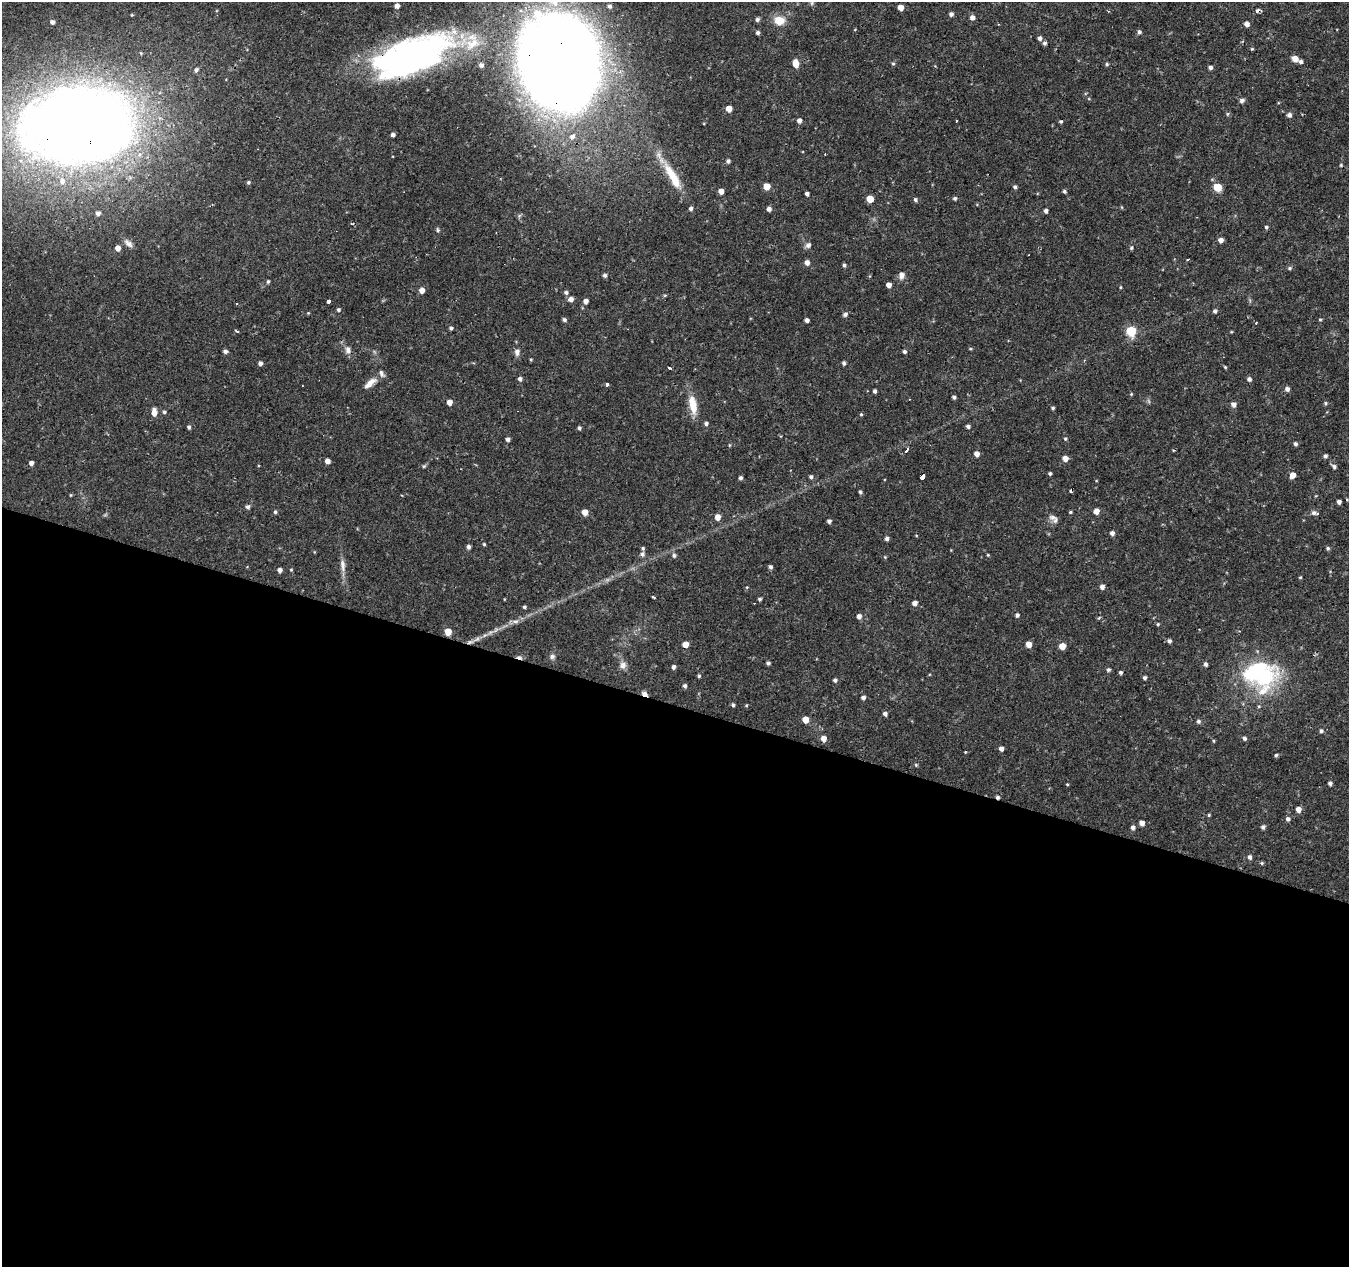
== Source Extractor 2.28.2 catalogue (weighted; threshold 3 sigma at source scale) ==
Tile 14 of 4 x 4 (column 2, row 4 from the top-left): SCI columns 1351-2697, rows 276-1540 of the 5390 x 5544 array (HDU 1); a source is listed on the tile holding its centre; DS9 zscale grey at full resolution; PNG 1351 x 1269 px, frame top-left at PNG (2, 2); no overlay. Shown black and unused: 44% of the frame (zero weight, under 2 of 3 exposures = <1% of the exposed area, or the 3 px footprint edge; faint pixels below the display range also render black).
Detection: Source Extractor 2.28.2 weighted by HDU 2 'WHT'; one run over the whole footprint, this tile lists its part. Background 0.0474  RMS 0.0037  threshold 0.0168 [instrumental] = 3 sigma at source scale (4.5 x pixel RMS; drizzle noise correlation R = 1.50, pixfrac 1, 0.0396/0.0396 arcsec/px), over >= 5 px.
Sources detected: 231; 4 too faint to see at this stretch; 2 inside a brighter object's white glare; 9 cosmic-ray / hot-pixel residue — not listed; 6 inside a brighter listed object's ellipse — not listed separately; the other 210 listed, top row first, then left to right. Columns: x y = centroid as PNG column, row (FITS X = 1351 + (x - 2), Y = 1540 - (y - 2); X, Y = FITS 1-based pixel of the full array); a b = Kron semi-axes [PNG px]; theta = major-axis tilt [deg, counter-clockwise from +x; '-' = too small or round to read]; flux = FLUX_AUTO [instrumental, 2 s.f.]
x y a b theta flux
397 6 5 4 - 1.8
610 6 5 5 - 0.94
901 7 5 4 - 3.1
1258 10 4 4 - 1.6
951 14 5 5 - 1.1
972 18 5 5 - 1.7
757 19 5 4 - 0.95
779 20 11 9 -9 5.6
52 22 5 5 - 1.2
998 24 3 2 - 0.24
1247 24 5 5 - 1.8
1139 32 5 5 - 0.92
758 33 4 4 - 0.88
1040 38 5 5 - 1.1
1044 43 5 4 - 0.89
1252 49 4 4 - 0.43
410 58 89 39 21 140
1295 59 6 5 - 3.9
558 61 79 66 -85 700
1301 62 5 4 - 0.92
795 63 6 5 - 5.4
893 64 5 5 - 0.53
1107 64 5 4 - 0.58
481 65 5 5 - 1.2
1210 67 5 4 - 1
196 70 7 6 - 1.1
1242 100 7 5 17 1
729 109 5 5 - 3.3
1289 115 5 5 - 1.3
799 121 5 4 - 1.5
956 121 3 3 - 1.1
78 126 78 52 5 740
393 135 4 4 - 1.2
728 161 5 5 - 0.93
1341 165 4 4 - 0.4
672 176 47 11 -60 12
62 181 9 8 - 2.4
248 182 4 4 - 0.67
767 186 5 5 - 4.8
1015 187 4 4 - 0.82
1217 187 5 5 - 12
721 191 4 4 - 2.6
1064 191 5 4 - 0.68
807 194 4 4 - 1.1
955 198 4 4 - 0.72
870 199 5 5 - 6.5
915 200 5 5 - 0.78
769 209 5 4 - 1.4
1046 211 5 4 - 0.96
98 213 4 4 - 1.2
1266 227 4 4 - 0.63
437 230 6 4 -80 0.65
1221 240 4 4 - 2.1
128 243 14 7 -42 1.8
808 245 6 5 - 1.5
118 248 5 4 - 2.3
1131 248 5 4 - 0.61
1188 260 3 2 - 0.58
807 262 5 5 - 1.8
844 265 4 4 - 0.76
1289 268 6 5 - 0.66
605 275 5 4 - 0.93
901 275 10 7 80 1.8
268 281 4 3 - 0.63
889 285 4 4 - 2.3
1120 287 4 3 - 0.36
422 290 5 5 - 2.9
566 292 5 5 - 0.88
665 295 6 4 19 0.42
571 299 6 5 - 1.9
329 301 4 3 - 2.2
586 301 5 5 - 1.8
236 303 3 2 - 0.49
338 310 5 4 - 0.73
1215 311 5 4 - 0.85
308 313 4 4 - 0.32
845 314 5 4 - 1
1320 319 4 4 - 0.4
564 320 5 4 - 0.84
807 320 4 4 - 1.3
451 328 4 4 - 0.78
236 331 4 3 - 0.67
1131 331 6 5 - 21
1231 332 5 3 - 0.31
970 349 5 3 - 0.41
348 350 11 8 -85 1.9
225 351 5 4 - 1.1
517 352 10 7 -86 1.6
904 352 4 4 - 0.82
260 363 5 4 - 1.3
844 363 4 4 - 0.84
1225 367 5 3 - 0.42
669 368 3 3 - 0.85
520 379 5 5 - 1.1
1249 379 5 4 - 1.1
370 383 18 7 42 3.2
607 385 4 3 - 0.95
1287 389 5 5 - 1.4
875 391 4 3 - 0.9
1131 394 4 4 - 0.37
954 397 4 3 - 0.84
1148 401 7 4 -70 0.57
449 402 4 4 - 2.7
1326 403 5 3 - 0.5
1234 404 5 5 - 1.7
693 405 25 9 -80 6.8
1053 408 4 4 - 0.6
154 412 9 5 -88 3.2
164 412 5 4 - 0.67
861 414 4 4 - 0.44
706 424 4 4 - 1
968 426 4 4 - 0.98
189 427 4 4 - 0.84
579 428 4 4 - 0.8
508 439 4 4 - 1.2
1065 439 5 5 - 0.56
1295 444 5 4 - 0.88
729 445 5 3 - 0.36
907 450 4 3 - 4.4
977 454 5 4 - 2.4
1325 456 4 4 - 0.9
1065 458 5 5 - 2.8
327 461 4 4 - 2.4
31 463 4 4 - 1.4
424 466 5 4 - 0.52
1334 466 6 5 - 1.1
1050 473 3 3 - 0.63
1293 475 6 5 - 3
811 477 4 4 - 0.82
922 477 4 3 - 16
740 478 4 4 - 0.84
860 492 5 4 - 0.7
71 495 5 3 - 0.32
1339 502 4 4 - 1.3
247 507 5 5 - 1.1
1096 511 5 5 - 3
275 512 4 4 - 0.63
585 512 5 5 - 3.3
1070 512 4 3 - 0.46
1314 513 7 6 - 1.4
717 517 5 5 - 2.9
1053 517 13 8 -16 1.7
829 521 4 4 - 1.1
1112 533 4 4 - 1.5
887 539 4 4 - 1.1
484 544 4 4 - 0.44
468 547 4 4 - 1.1
643 548 5 4 - 0.59
1328 548 5 4 - 0.68
642 554 6 5 - 1.1
674 555 5 5 - 0.93
988 555 4 3 - 0.37
885 557 5 4 - 0.37
343 565 18 7 -83 2.6
770 567 5 4 - 0.86
280 570 4 4 - 1.5
291 570 4 4 - 0.36
1300 577 4 3 - 0.37
747 587 5 4 - 0.37
1102 587 5 5 - 1.5
653 597 3 2 - 0.95
760 599 4 4 - 0.67
915 603 4 4 - 2
524 607 4 4 - 0.66
1017 615 4 4 - 1.1
859 616 5 5 - 1.8
515 621 11 6 11 1.6
1158 624 4 4 - 0.5
448 632 5 5 - 6.4
1169 641 5 4 - 0.96
470 642 10 5 18 1.2
685 644 5 4 - 4.5
1029 644 5 4 - 3.8
1062 646 5 5 - 4.8
552 656 7 6 - 1.1
768 663 4 4 - 0.78
1205 664 5 4 - 1
623 665 10 8 72 2
673 667 4 4 - 1.1
1108 670 5 4 - 0.81
1121 672 4 3 - 0.76
1250 674 45 23 -14 28
699 676 4 4 - 0.6
1144 678 4 4 - 0.86
835 680 5 4 - 0.88
685 686 4 4 - 0.96
645 694 8 5 -26 1.5
863 698 4 4 - 1.1
733 705 4 3 - 0.79
746 705 4 3 - 0.34
885 714 5 4 - 1.1
805 720 5 5 - 4.5
1199 721 5 5 - 0.95
1321 731 5 4 - 0.82
1244 738 5 5 - 0.87
824 739 5 5 - 3.2
1213 741 4 4 - 0.42
1001 748 4 4 - 1.6
1276 755 5 3 - 0.63
916 765 5 4 - 0.45
1330 783 4 4 - 1
1067 784 3 3 - 0.36
1298 809 5 5 - 2.6
1209 815 4 3 - 0.45
1288 819 6 5 - 1.1
1142 823 4 4 - 2.2
1263 827 4 4 - 1.2
1133 828 5 5 - 1.3
1250 857 5 4 - 1.2
1262 863 5 4 - 0.53
Overlapping masked pixels (flux is a lower limit): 8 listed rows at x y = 1258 10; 410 58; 558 61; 78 126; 672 176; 470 642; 685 644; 645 694
Isophote crosses this tile's border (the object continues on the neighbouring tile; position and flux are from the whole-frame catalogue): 1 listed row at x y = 78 126